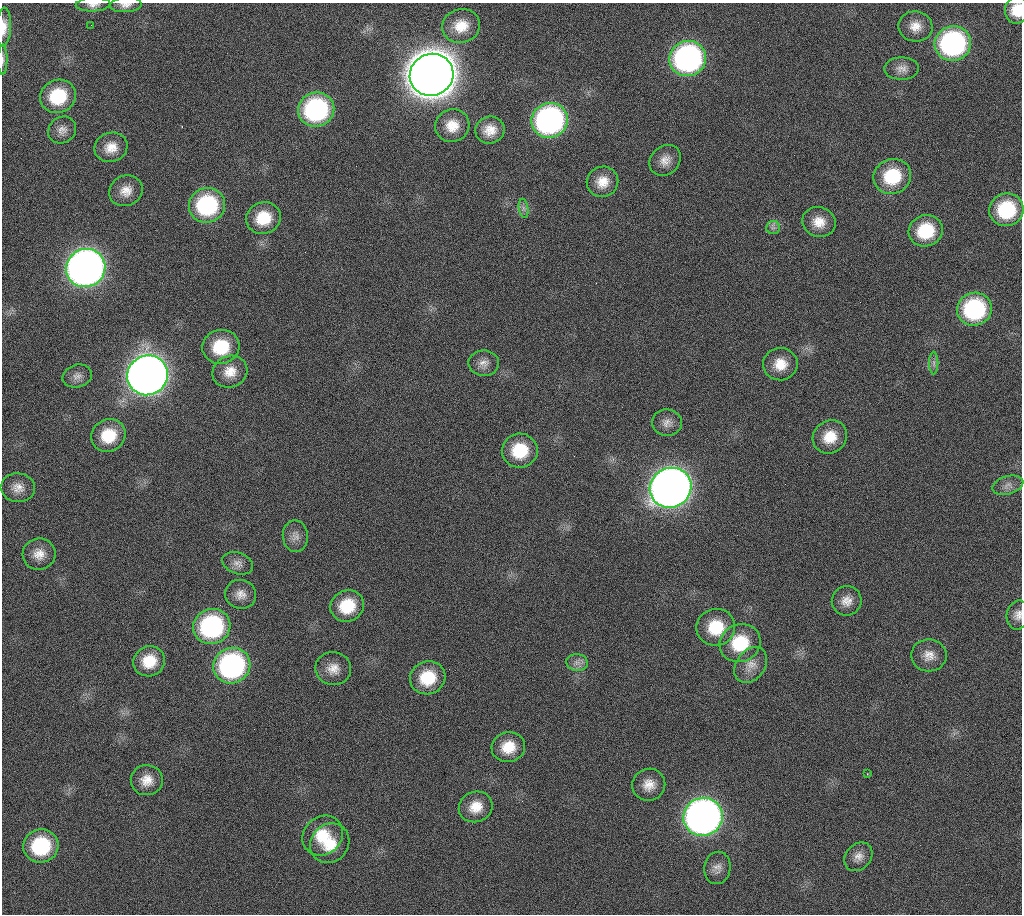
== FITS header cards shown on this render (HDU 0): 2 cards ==
NAXIS1  =                 1020 / length of data axis 1
NAXIS2  =                 912  / length of data axis 2

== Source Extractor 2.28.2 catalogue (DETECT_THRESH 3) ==
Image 1020 x 912 px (HDU 0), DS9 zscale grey, 1 PNG px = 1 image px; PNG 1024 x 916 px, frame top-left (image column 1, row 912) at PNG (2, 3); each listed source drawn as its Kron ellipse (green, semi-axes under 4 px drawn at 4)
Background 267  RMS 17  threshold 50.8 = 3 sigma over >= 5 px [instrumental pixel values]
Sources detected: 74; all 74 listed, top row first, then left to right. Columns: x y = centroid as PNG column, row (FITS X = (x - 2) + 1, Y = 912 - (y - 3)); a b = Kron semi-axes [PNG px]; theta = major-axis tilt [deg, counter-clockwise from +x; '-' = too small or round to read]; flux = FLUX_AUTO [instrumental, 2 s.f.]
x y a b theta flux
93 5 17 7 2 6.8e+03
126 5 16 7 3 7.3e+03
1017 10 14 11 80 2.3e+04
91 25 2 2 - 1.0e+03
461 26 19 16 14 2.6e+04
915 26 17 15 -9 1.6e+04
4 27 19 7 87 1.4e+04
953 44 18 17 - 2.5e+05
688 58 18 17 - 3.5e+05
3 60 15 4 89 3.9e+03
902 69 17 11 0 1.0e+04
432 75 22 21 - 4.7e+06
58 96 18 16 23 5.9e+04
316 110 18 17 - 2.0e+05
550 120 18 17 - 3.5e+05
452 126 17 16 - 2.2e+04
62 130 14 13 - 9.5e+03
490 130 14 13 - 1.7e+04
111 147 17 14 19 1.8e+04
665 160 17 14 43 1.3e+04
892 176 19 17 21 5.8e+04
602 182 16 15 - 1.9e+04
126 191 17 15 28 1.6e+04
207 205 18 17 - 1.2e+05
524 208 10 4 -81 4.1e+03
1006 210 17 16 - 7.5e+04
263 218 17 15 22 3.6e+04
819 222 17 15 -20 1.9e+04
773 228 7 6 - 3.9e+03
926 231 17 15 21 5.3e+04
86 268 20 19 - 1.1e+06
974 309 17 16 - 1.4e+05
221 347 18 17 - 5.0e+04
484 363 15 12 -2 1.1e+04
934 363 11 4 -90 3.9e+03
780 364 17 16 - 2.3e+04
230 372 18 15 25 1.9e+04
147 375 20 19 - 1.6e+06
77 376 15 11 14 7.9e+03
667 423 15 13 -6 1.0e+04
108 435 17 16 - 3.9e+04
830 437 18 16 37 2.6e+04
520 451 18 17 - 4.8e+04
1008 485 16 9 16 7.7e+03
18 488 17 14 -5 1.4e+04
671 488 21 19 29 1.5e+06
295 536 16 12 -86 1.0e+04
39 554 16 15 - 1.6e+04
238 563 16 10 -19 8.7e+03
241 594 15 14 - 1.2e+04
847 601 15 14 - 1.3e+04
347 606 17 15 28 4.2e+04
1018 615 14 11 77 9.2e+03
212 626 19 17 22 1.8e+05
716 627 19 18 - 4.5e+04
740 643 21 19 22 5.6e+04
929 655 17 16 - 1.5e+04
149 661 16 15 - 3.0e+04
577 662 11 8 -8 6.7e+03
751 665 19 14 53 1.5e+04
232 666 19 17 28 2.5e+05
333 669 18 16 -11 1.6e+04
428 678 18 16 20 4.3e+04
508 747 17 15 13 2.6e+04
867 774 3 2 - 8.0e+02
147 780 16 15 - 1.7e+04
649 785 16 16 - 1.6e+04
476 807 17 15 22 2.1e+04
703 817 20 19 - 8.9e+05
323 836 21 19 43 3.5e+04
330 843 21 18 48 3.4e+04
41 846 18 16 20 8.6e+04
858 857 16 12 48 1.0e+04
717 868 16 13 79 9.9e+03
At the frame edge (FLAGS 8, measured only in part): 6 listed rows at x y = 93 5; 126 5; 1017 10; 4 27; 3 60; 1018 615